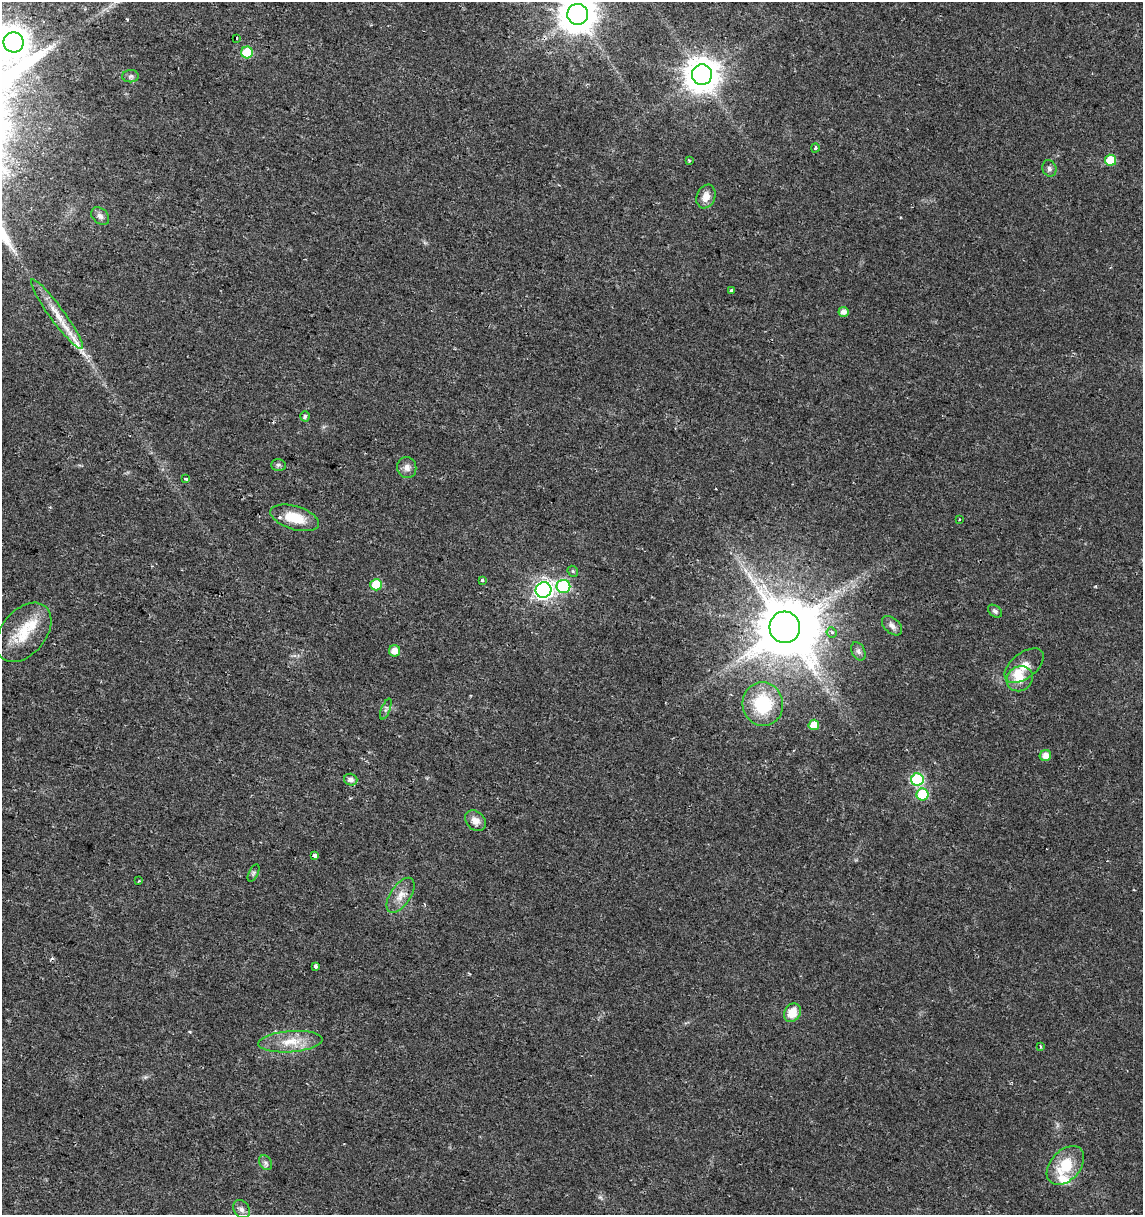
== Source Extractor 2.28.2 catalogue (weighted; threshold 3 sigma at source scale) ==
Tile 11 of 4 x 4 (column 3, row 3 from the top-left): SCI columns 2567-3707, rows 1215-2427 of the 5073 x 4864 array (HDU 1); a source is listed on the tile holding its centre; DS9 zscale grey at full resolution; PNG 1145 x 1217 px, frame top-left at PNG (2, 2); each listed source drawn as its Kron ellipse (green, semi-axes under 4 px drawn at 4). Shown black and unused: <1% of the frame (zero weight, under 2 of 3 exposures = <1% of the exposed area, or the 3 px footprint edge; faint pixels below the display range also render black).
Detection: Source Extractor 2.28.2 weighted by HDU 2 'WHT'; one run over the whole footprint, this tile lists its part. Background 0.0204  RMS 0.0027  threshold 0.0122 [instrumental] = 3 sigma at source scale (4.5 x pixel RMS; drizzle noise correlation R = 1.50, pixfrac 1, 0.0396/0.0396 arcsec/px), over >= 5 px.
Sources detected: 63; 2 inside a brighter object's white glare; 2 cosmic-ray / hot-pixel residue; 2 long thin detections or spike segments (spike, bleed or trail) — neither listed nor drawn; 3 inside a brighter listed object's ellipse — not listed separately; the other 54 listed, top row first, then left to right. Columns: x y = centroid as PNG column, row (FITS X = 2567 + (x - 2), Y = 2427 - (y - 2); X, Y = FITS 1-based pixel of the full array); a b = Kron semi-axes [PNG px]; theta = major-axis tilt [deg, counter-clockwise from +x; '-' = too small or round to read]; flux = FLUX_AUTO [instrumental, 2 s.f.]
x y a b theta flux
578 14 10 10 - 650
237 38 3 2 - 0.41
13 42 10 10 - 410
247 52 6 6 - 10
702 75 10 10 - 510
131 76 8 6 1 0.72
815 148 4 3 - 0.65
689 160 4 4 - 0.26
1111 160 5 5 - 8.6
1049 168 8 7 - 0.9
706 197 12 9 68 2.4
100 216 10 7 -44 1.2
731 291 3 3 - 0.88
844 312 5 5 - 1.4
57 314 42 7 -54 5.4
305 416 5 4 - 0.82
278 465 7 6 - 0.61
407 467 10 9 - 1.6
186 479 4 3 - 0.96
295 518 25 11 -17 6.8
959 520 2 2 - 0.22
573 571 6 5 - 0.37
482 580 3 3 - 0.59
376 585 6 5 - 7.5
563 586 7 6 - 25
543 590 8 7 - 110
995 611 8 5 -37 0.59
892 626 12 7 -43 1.3
785 627 16 15 - 1600
24 632 34 22 50 9.7
832 632 5 5 - 0.88
394 651 6 5 - 2.1
858 651 10 6 -62 0.91
1024 666 23 12 38 3.7
1020 679 13 12 - 4
763 704 22 20 -78 15
386 709 11 4 68 0.66
814 725 5 5 - 3
1045 755 6 5 - 2.2
917 779 6 6 - 28
351 780 7 6 - 1.2
922 794 6 6 - 13
475 821 12 9 -44 1.9
314 856 4 3 - 6.8
254 873 9 4 64 0.55
139 881 3 2 - 0.3
401 895 20 10 56 3
316 966 4 3 - 1.3
792 1013 10 8 61 4.3
291 1042 32 10 4 5.8
1040 1046 4 2 - 0.28
265 1163 8 6 -56 0.78
1065 1165 22 15 48 8.6
241 1209 10 7 -54 1.2
Overlapping masked pixels (flux is a lower limit): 1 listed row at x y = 57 314
Isophote crosses this tile's border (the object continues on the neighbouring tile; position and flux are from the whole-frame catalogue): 2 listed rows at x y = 578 14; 13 42